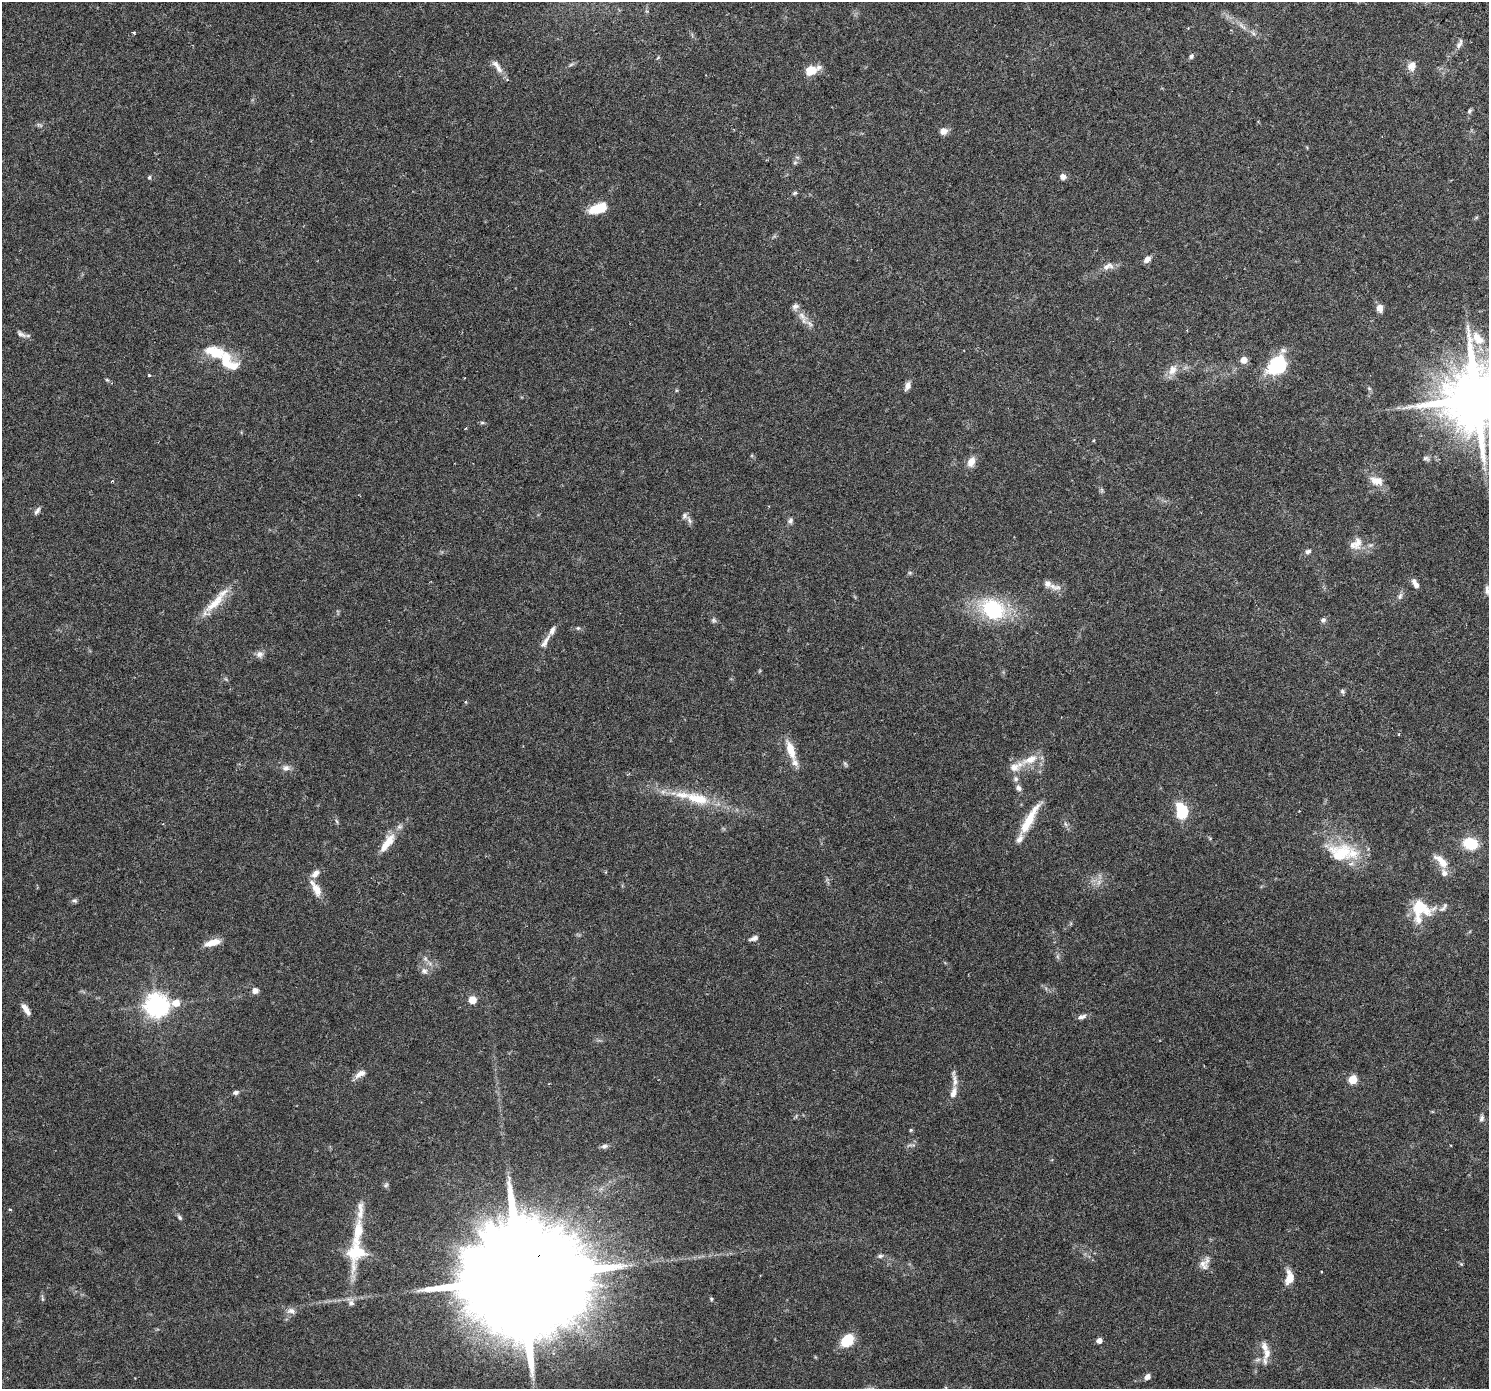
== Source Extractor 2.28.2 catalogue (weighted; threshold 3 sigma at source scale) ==
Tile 10 of 4 x 4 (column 2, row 3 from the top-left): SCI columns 1541-3027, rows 1641-3027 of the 6063 x 6119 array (HDU 1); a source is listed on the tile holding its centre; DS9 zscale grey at full resolution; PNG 1491 x 1391 px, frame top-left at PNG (2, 2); no overlay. Shown black and unused: <1% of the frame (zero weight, under 3 of 6 exposures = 4% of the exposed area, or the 3 px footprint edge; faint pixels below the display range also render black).
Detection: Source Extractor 2.28.2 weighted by HDU 2 'WHT'; one run over the whole footprint, this tile lists its part. Background 0.0539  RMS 0.0027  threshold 0.0108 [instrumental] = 3 sigma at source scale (4.09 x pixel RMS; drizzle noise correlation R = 1.36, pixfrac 0.8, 0.0396/0.0396 arcsec/px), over >= 5 px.
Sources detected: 134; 1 too faint to see at this stretch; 2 inside a brighter object's white glare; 1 cosmic-ray / hot-pixel residue — not listed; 21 inside a brighter listed object's ellipse — not listed separately; the other 109 listed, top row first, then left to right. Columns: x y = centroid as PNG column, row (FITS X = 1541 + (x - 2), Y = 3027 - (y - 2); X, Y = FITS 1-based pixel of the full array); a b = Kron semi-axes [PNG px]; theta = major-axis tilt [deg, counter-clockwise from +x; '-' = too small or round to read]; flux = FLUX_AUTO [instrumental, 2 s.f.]
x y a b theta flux
1242 26 14 5 -42 1.1
133 32 3 3 - 0.43
1253 33 7 4 -71 0.45
1459 44 15 6 63 0.99
1191 56 8 6 59 0.53
496 64 14 7 -46 1.3
1412 66 13 10 70 1.7
812 70 17 9 22 3.5
1469 111 7 5 64 0.43
943 131 10 9 - 1.3
797 157 6 4 -19 0.34
795 163 6 4 2 0.35
149 177 6 5 - 0.31
1063 177 8 7 - 0.97
795 193 6 4 27 0.35
598 208 18 9 18 6.5
1147 259 8 6 43 1.3
1108 266 17 9 11 1.7
1379 308 8 6 -71 1.8
802 315 13 8 -55 1.7
21 334 15 6 -30 0.96
215 352 28 15 -17 6.5
1243 360 6 5 - 2.3
1278 360 28 11 27 6
1172 370 15 10 65 2.2
149 375 3 3 - 0.27
107 380 6 4 -18 0.28
907 386 11 6 67 1.1
1369 388 6 4 -19 0.31
1476 399 20 17 39 2100
482 423 6 4 -1 0.34
1426 458 9 6 -20 0.58
971 461 10 7 65 2.5
1484 469 8 5 -45 0.52
1376 481 19 11 -19 2.6
1102 490 7 4 -90 0.39
37 511 11 5 52 0.67
689 520 13 5 -65 0.78
790 520 9 6 77 0.67
1358 543 22 11 81 2.4
1308 551 9 6 14 0.66
910 573 6 5 - 0.36
1415 584 12 5 -58 1.3
1055 587 20 8 -14 1.6
1487 590 13 5 -90 0.8
1400 596 10 5 74 0.69
215 603 39 10 43 5.3
993 609 30 22 -29 18
714 620 7 7 - 0.5
1323 620 8 6 35 0.58
578 628 6 6 - 0.36
545 642 25 7 59 1.7
260 654 10 9 - 1
1342 691 6 5 - 0.43
791 750 27 9 -71 3.9
1030 760 25 10 23 3.7
286 768 11 8 -4 1.1
1016 779 8 7 - 0.8
1018 788 9 7 -49 0.85
698 798 35 14 -14 8.1
1182 811 13 9 -78 10
1299 811 2 2 - 0.13
1029 820 44 9 60 6.3
337 821 8 3 -71 0.39
387 843 30 10 55 4.2
1470 843 12 9 -14 8.7
1340 853 38 27 2 11
1441 861 25 10 -43 2.9
606 872 5 3 - 0.19
1099 882 7 4 71 0.65
316 889 23 9 -61 3
75 901 7 6 - 0.44
1421 908 27 18 -17 7.7
754 938 12 6 18 0.84
213 942 19 7 15 2.9
425 959 8 6 -69 0.73
424 971 10 8 -17 1.1
255 990 7 7 - 1.1
472 1000 5 5 - 5.5
176 1003 8 6 12 3.2
157 1005 8 8 - 180
26 1009 16 6 -57 1.6
1082 1017 12 6 15 0.86
360 1074 15 7 30 1.5
1353 1080 5 5 - 8.6
236 1092 7 5 9 0.66
953 1092 17 8 76 1.7
1481 1118 10 6 81 0.71
911 1130 5 4 - 0.28
1451 1145 3 2 - 0.21
604 1146 8 6 13 0.69
386 1185 7 6 - 0.46
10 1210 4 3 - 0.26
360 1211 39 8 85 3.2
180 1217 9 5 -53 0.48
356 1252 38 23 79 10
880 1256 7 5 17 0.59
1205 1263 19 11 64 1.8
1461 1264 5 5 - 0.27
1289 1277 15 8 86 3.2
521 1279 48 25 50 12000
42 1298 11 4 -81 0.4
711 1299 5 4 - 0.29
351 1303 9 8 - 1
291 1311 13 8 -5 1.2
847 1340 11 8 50 8.1
1099 1341 4 4 - 1.5
1267 1353 15 9 79 2.3
1147 1377 7 5 40 1.1
Overlapping masked pixels (flux is a lower limit): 1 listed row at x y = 521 1279
Isophote crosses this tile's border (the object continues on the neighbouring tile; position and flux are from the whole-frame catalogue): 1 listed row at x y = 1476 399